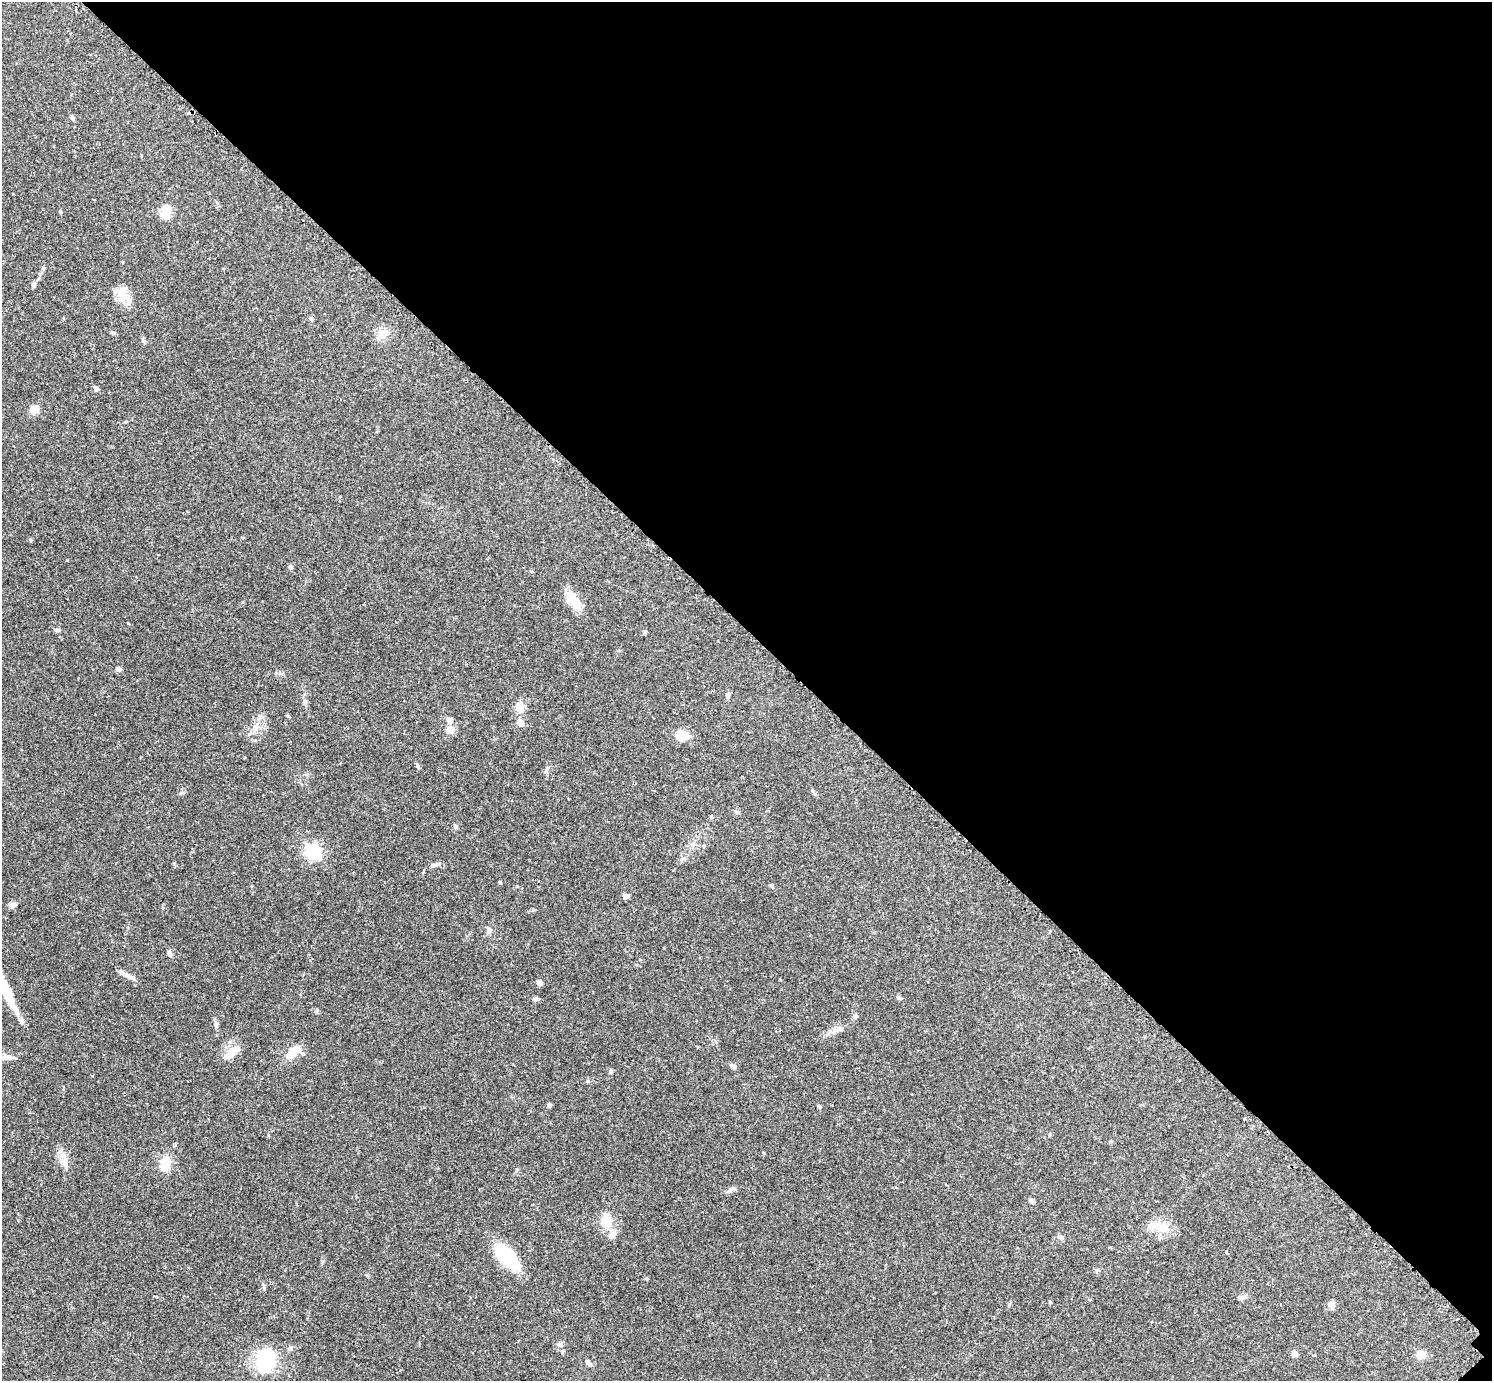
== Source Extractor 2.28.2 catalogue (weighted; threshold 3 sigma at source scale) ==
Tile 8 of 4 x 4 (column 4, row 2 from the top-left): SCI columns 4500-5989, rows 2947-4325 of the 6040 x 6040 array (HDU 1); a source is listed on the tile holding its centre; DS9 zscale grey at full resolution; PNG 1494 x 1383 px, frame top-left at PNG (2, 2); no overlay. Shown black and unused: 46% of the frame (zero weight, under 2 of 3 exposures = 2% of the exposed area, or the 3 px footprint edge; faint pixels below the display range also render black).
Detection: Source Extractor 2.28.2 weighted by HDU 2 'WHT'; one run over the whole footprint, this tile lists its part. Background 0.0818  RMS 0.0056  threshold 0.025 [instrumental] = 3 sigma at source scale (4.5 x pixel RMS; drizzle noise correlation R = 1.50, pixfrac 1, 0.05/0.05 arcsec/px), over >= 5 px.
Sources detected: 68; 1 inside a brighter object's white glare — not listed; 4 inside a brighter listed object's ellipse — not listed separately; the other 63 listed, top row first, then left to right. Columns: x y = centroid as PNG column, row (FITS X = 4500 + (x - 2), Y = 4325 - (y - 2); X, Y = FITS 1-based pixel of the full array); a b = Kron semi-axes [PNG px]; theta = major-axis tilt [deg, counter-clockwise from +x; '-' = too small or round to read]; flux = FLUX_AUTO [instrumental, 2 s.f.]
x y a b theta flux
189 113 5 3 - 2.8
72 118 7 4 -63 0.95
166 212 12 8 77 13
33 284 7 5 77 1.5
122 294 24 12 -86 7.7
311 319 6 4 -64 0.86
381 334 15 10 87 4.7
143 340 7 4 -71 0.78
96 388 8 5 -63 1
34 409 8 7 - 6.2
290 567 5 4 - 1.4
574 601 25 12 -50 8.9
57 630 7 5 16 1
118 669 6 5 - 1.3
728 694 7 6 - 1.1
519 707 10 9 - 5.6
450 720 5 5 - 3.3
520 723 8 7 - 3.5
450 730 5 5 - 13
682 735 16 14 -1 5.9
418 766 7 4 -71 0.89
711 817 5 4 - 0.65
455 826 6 5 - 1
313 851 6 6 - 130
434 865 12 4 16 1.5
771 886 6 3 -70 0.66
626 897 7 6 - 1.6
13 905 9 6 0 1.6
489 930 7 6 - 1.6
169 953 7 5 -56 1.4
127 975 25 4 -27 3
540 983 6 5 - 2.1
6 991 49 9 -65 18
535 999 7 5 1 1
855 1016 7 4 71 0.93
840 1028 7 5 -30 1.3
293 1052 19 8 46 8.6
231 1053 21 12 53 6.7
8 1057 16 5 -2 2.5
733 1066 10 4 -21 1.1
611 1072 6 5 - 0.84
549 1105 6 5 - 1.1
820 1107 5 4 - 0.69
1111 1141 5 3 - 0.58
63 1155 7 6 - 2.1
165 1163 13 10 75 11
65 1165 8 5 -60 1.9
1031 1201 7 5 -49 1.4
606 1221 17 14 -29 8.4
1159 1226 28 11 -11 9
1061 1238 7 5 -48 1.2
507 1257 32 15 -43 27
264 1288 8 4 -89 0.93
1244 1297 7 5 31 1.5
1050 1302 5 3 - 0.52
1332 1305 9 8 - 2.3
560 1345 7 6 - 1.6
562 1352 6 4 -73 0.65
1294 1354 7 7 - 1.7
1314 1355 3 3 - 0.67
1421 1355 10 10 - 4.4
265 1361 29 21 75 24
588 1363 9 5 -43 1.3
Overlapping masked pixels (flux is a lower limit): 1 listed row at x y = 189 113
Isophote crosses this tile's border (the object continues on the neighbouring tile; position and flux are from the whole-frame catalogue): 1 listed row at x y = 6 991
Unlisted compact peaks at least as high as the median listed source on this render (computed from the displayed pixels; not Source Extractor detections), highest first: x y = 216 1025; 500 882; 67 560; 128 623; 730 1190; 60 211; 317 1010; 545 772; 30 539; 113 333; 182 793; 898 998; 533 910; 322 1262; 645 632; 43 268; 588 1081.